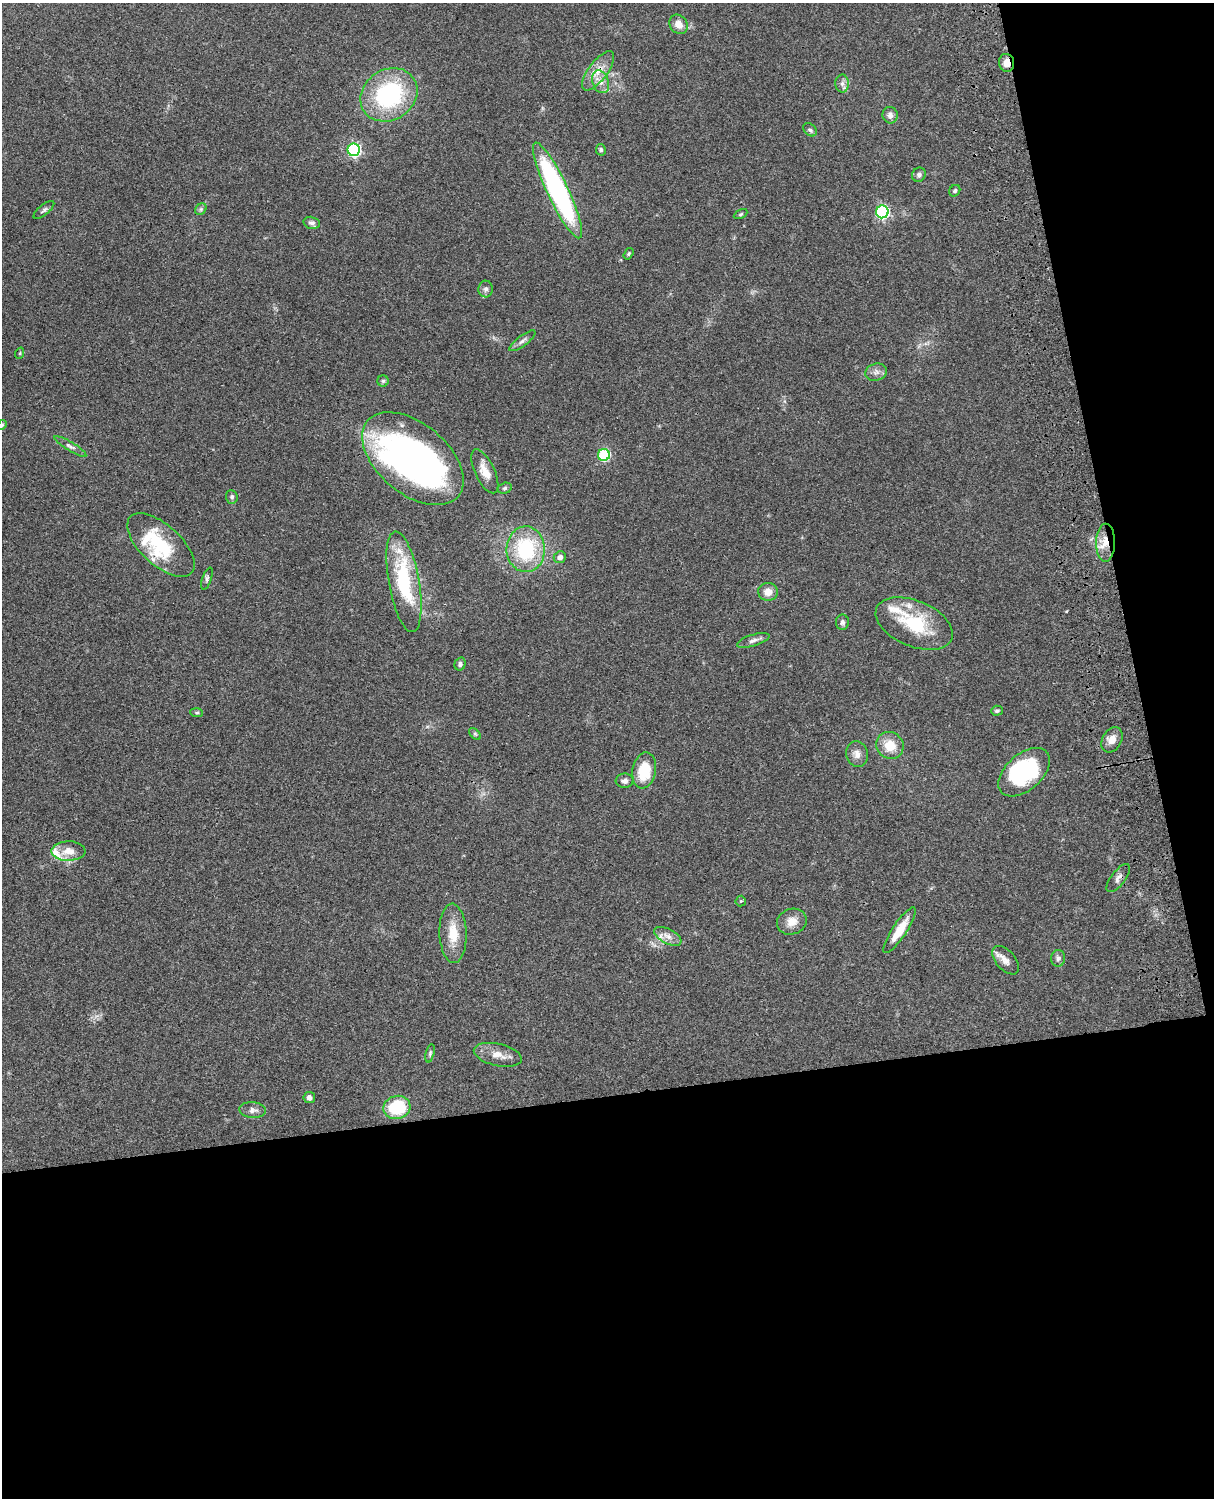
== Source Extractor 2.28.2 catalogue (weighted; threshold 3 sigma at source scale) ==
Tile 12 of 4 x 3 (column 4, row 3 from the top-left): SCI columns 3757-4968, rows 277-1772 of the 5087 x 4926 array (HDU 1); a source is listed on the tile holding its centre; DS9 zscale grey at full resolution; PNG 1216 x 1500 px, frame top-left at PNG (2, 3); each listed source drawn as its Kron ellipse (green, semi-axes under 4 px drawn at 4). Shown black and unused: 33% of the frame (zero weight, under 3 of 4 exposures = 6% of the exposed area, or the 3 px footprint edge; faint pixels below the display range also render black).
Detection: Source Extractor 2.28.2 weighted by HDU 2 'WHT'; one run over the whole footprint, this tile lists its part. Background 0.099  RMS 0.0063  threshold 0.0285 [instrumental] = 3 sigma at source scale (4.5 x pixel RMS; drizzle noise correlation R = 1.50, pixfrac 1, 0.05/0.05 arcsec/px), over >= 5 px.
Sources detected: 74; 2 inside a brighter object's white glare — neither listed nor drawn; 7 inside a brighter listed object's ellipse — not listed separately; the other 65 listed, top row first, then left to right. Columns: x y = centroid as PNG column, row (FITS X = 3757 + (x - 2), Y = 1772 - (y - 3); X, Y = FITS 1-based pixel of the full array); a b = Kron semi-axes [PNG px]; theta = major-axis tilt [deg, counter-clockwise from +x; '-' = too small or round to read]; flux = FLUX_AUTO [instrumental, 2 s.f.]
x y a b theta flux
679 24 10 8 -54 5.2
1007 63 9 7 -81 4.8
598 71 23 9 53 8.8
601 82 12 8 -71 4.7
842 84 9 7 -90 2.5
389 95 30 25 34 68
890 115 8 7 - 2.7
810 130 8 5 -43 1.5
354 150 6 6 - 100
601 150 6 5 - 1.4
919 175 7 6 - 1.9
557 190 53 10 -65 150
955 191 6 5 - 1.1
201 209 6 5 - 1.1
44 210 13 5 40 1.8
882 212 6 6 - 100
741 214 7 4 27 0.96
312 223 8 6 -13 2
629 254 6 4 57 0.85
486 289 8 7 - 2.1
522 341 16 5 37 2.3
20 353 5 3 - 0.62
876 372 11 8 19 3.1
383 381 5 5 - 1.2
2 425 5 4 - 0.82
70 446 18 4 -31 2.5
604 455 6 6 - 56
413 459 59 35 -40 250
485 471 24 10 -65 7.8
505 488 7 5 16 1.2
232 497 7 6 - 1.4
1105 543 19 9 89 9.1
161 545 41 20 -42 31
526 549 23 19 -88 46
560 557 6 5 - 2.8
207 579 11 4 71 1.6
404 582 51 15 -80 50
768 592 10 9 - 5.4
842 622 8 6 89 1.9
914 623 41 23 -23 35
753 640 17 6 17 3
460 664 7 5 74 1.7
997 711 6 5 - 1.2
197 713 6 4 -4 0.93
475 734 7 4 -45 0.97
1112 740 13 9 61 5.1
890 745 14 13 - 12
857 754 13 10 -74 4.3
644 770 18 11 79 19
1024 772 30 18 41 58
625 781 9 7 7 2.4
68 851 17 9 1 7.4
1118 878 17 7 53 3
741 901 5 5 - 0.74
792 922 15 12 20 6.6
899 930 27 7 57 12
453 933 30 13 -88 14
668 936 15 7 -27 4.2
1058 958 8 7 - 1.8
1005 960 17 9 -49 4.9
430 1053 9 4 76 1
498 1055 24 11 -13 7.6
309 1097 5 5 - 2.4
397 1107 13 11 14 30
253 1110 13 8 -5 3.4
Overlapping masked pixels (flux is a lower limit): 3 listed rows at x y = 1007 63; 598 71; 1105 543
Isophote crosses this tile's border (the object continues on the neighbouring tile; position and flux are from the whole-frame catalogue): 1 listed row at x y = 2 425